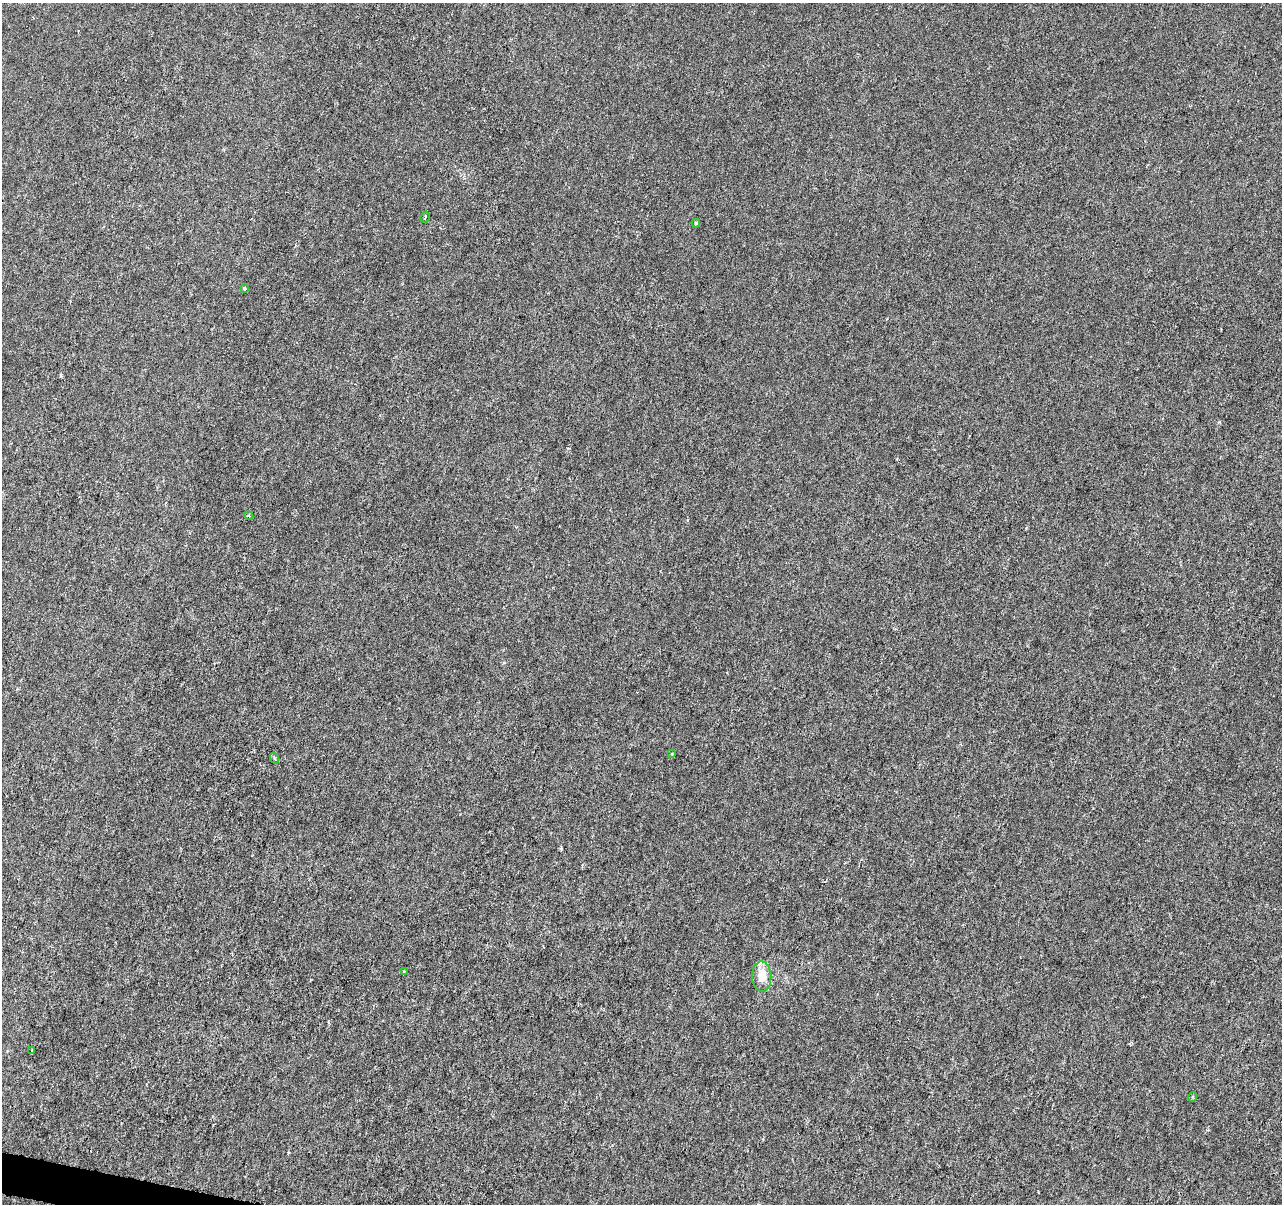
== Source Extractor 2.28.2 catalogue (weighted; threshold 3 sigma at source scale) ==
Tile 7 of 4 x 4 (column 3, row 2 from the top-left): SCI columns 2561-3840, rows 2626-3827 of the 5128 x 5312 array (HDU 1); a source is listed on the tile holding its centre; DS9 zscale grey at full resolution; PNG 1284 x 1206 px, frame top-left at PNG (2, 3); each listed source drawn as its Kron ellipse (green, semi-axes under 4 px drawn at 4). Shown black and unused: <1% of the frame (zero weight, under 3 of 6 exposures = <1% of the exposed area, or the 3 px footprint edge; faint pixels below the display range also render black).
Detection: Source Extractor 2.28.2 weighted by HDU 2 'WHT'; one run over the whole footprint, this tile lists its part. Background -1.32e-04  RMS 0.0013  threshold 0.00513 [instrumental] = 3 sigma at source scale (4.09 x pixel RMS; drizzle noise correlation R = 1.36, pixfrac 0.8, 0.0396/0.0396 arcsec/px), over >= 5 px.
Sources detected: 10; all 10 listed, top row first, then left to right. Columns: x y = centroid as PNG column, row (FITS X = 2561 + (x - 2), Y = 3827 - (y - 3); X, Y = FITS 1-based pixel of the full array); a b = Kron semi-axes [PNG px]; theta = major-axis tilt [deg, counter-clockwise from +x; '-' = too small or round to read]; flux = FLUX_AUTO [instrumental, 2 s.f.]
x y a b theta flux
425 217 6 2 60 0.11
696 223 4 4 - 0.14
244 288 3 3 - 0.29
249 516 4 3 - 0.12
672 754 4 3 - 0.13
274 758 5 3 - 0.13
404 971 4 3 - 0.14
762 976 15 9 -89 2
32 1051 4 2 - 0.14
1192 1097 5 3 - 0.12
Unlisted compact peaks at least as high as the median listed source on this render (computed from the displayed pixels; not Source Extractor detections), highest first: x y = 1219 422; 61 375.